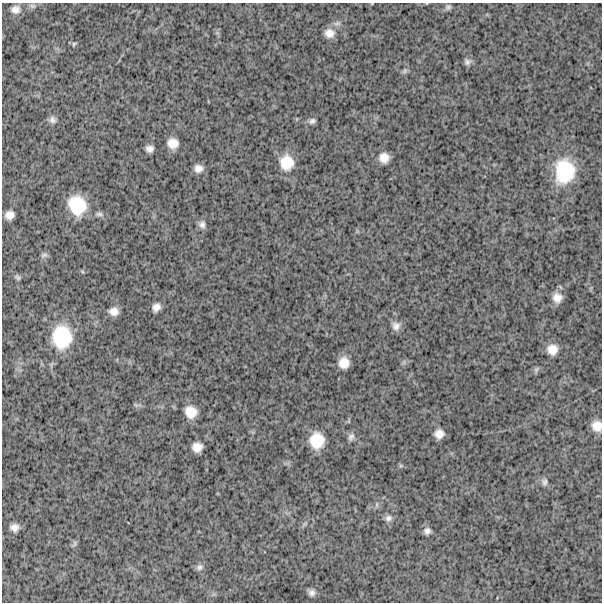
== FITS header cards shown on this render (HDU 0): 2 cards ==
NAXIS1  =                  600
NAXIS2  =                  600

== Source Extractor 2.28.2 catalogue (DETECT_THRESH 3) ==
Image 600 x 600 px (HDU 0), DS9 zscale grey, 1 PNG px = 1 image px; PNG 604 x 604 px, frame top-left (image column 1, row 600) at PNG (2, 3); no overlay
Background 1560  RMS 250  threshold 756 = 3 sigma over >= 5 px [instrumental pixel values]
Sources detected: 45; all 45 listed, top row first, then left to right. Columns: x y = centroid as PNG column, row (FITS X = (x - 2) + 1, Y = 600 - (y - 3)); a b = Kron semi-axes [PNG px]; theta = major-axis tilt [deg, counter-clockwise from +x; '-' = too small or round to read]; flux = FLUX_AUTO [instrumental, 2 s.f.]
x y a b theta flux
32 6 9 6 -11 49000
448 7 7 7 - 45000
15 9 12 10 2 120000
329 33 12 11 - 150000
74 44 6 4 45 23000
467 62 9 8 - 63000
405 71 9 6 43 43000
52 120 9 9 - 73000
312 121 9 7 21 56000
173 143 11 10 - 190000
150 149 8 7 - 88000
384 158 9 9 - 170000
287 162 16 15 - 360000
198 168 8 8 - 110000
564 171 26 21 84 930000
77 205 18 15 -63 640000
99 214 11 6 -6 58000
9 215 8 7 - 130000
202 224 11 9 -89 80000
44 255 9 5 8 44000
82 271 6 4 -20 20000
17 277 9 5 -45 37000
557 298 10 10 - 150000
156 307 8 6 54 110000
114 311 9 8 - 130000
396 326 11 10 - 100000
62 337 24 20 89 840000
552 350 12 12 - 190000
344 363 11 10 - 220000
536 369 8 6 69 37000
136 405 6 5 - 32000
191 412 12 11 - 240000
597 426 9 8 - 180000
439 434 8 8 - 140000
351 437 11 8 68 68000
317 440 14 12 -87 420000
197 447 9 8 - 160000
401 466 7 4 -18 23000
544 482 10 7 -82 60000
388 518 9 9 - 71000
14 527 7 7 - 110000
427 531 9 8 - 74000
74 543 10 4 69 37000
199 567 9 8 - 58000
311 592 7 7 - 72000
At the frame edge (FLAGS 8, measured only in part): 1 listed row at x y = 597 426